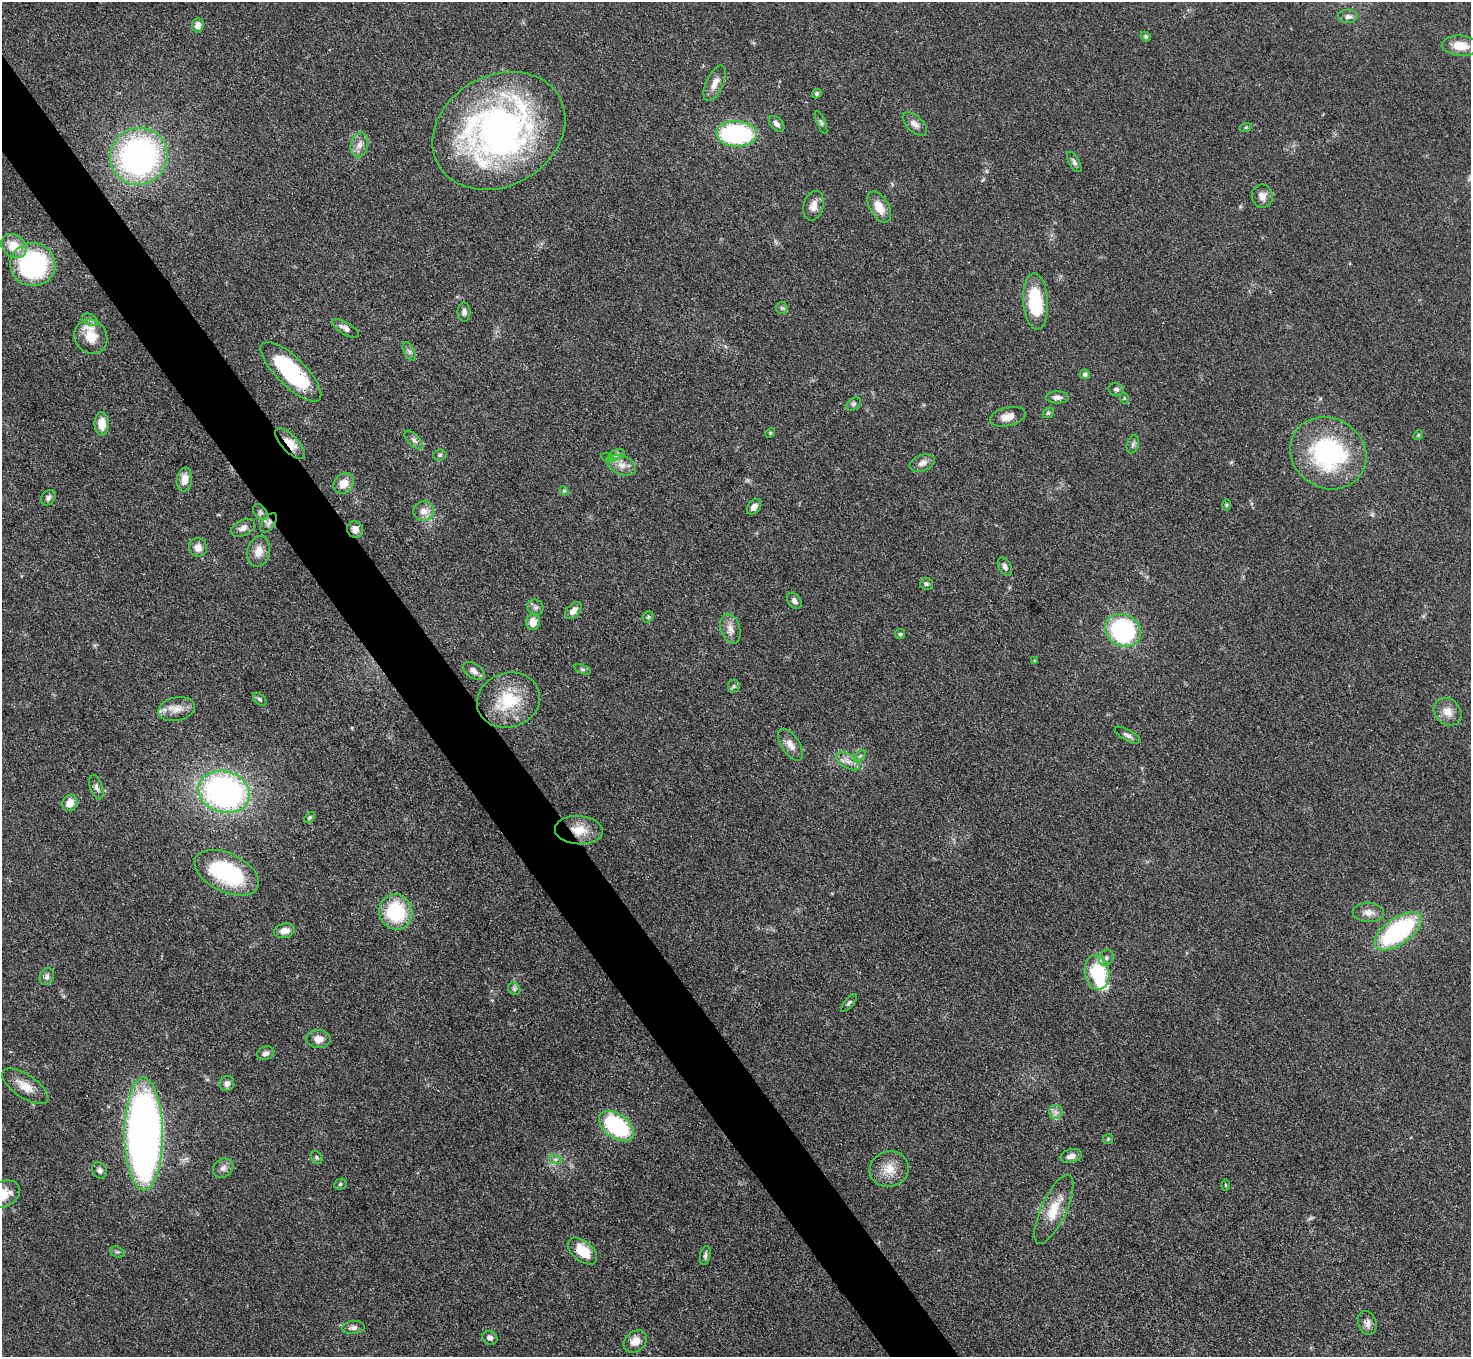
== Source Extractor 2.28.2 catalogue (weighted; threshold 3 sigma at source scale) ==
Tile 11 of 4 x 4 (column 3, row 3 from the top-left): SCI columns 2939-4407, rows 1651-3005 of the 5877 x 5870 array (HDU 1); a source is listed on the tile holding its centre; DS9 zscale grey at full resolution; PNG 1473 x 1359 px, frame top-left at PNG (2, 2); each listed source drawn as its Kron ellipse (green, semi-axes under 4 px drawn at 4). Shown black and unused: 4% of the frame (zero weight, under 3 of 4 exposures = <1% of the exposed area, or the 3 px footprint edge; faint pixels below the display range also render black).
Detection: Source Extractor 2.28.2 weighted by HDU 2 'WHT'; one run over the whole footprint, this tile lists its part. Background 0.0533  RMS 0.005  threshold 0.0226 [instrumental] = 3 sigma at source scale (4.5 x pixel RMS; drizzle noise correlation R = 1.50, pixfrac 1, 0.05/0.05 arcsec/px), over >= 5 px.
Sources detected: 125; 3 inside a brighter listed object's ellipse — not listed separately; the other 122 listed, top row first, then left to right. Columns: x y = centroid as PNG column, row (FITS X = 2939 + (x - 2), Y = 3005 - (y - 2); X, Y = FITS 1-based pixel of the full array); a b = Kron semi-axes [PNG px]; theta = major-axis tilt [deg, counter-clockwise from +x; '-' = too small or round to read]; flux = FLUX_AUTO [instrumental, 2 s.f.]
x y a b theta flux
1348 16 10 7 0 2.2
198 25 7 6 - 2.9
1146 36 5 4 - 0.93
1460 46 18 10 -4 9.2
715 83 19 8 65 4.4
817 93 5 4 - 0.89
821 122 12 3 -67 1.1
777 124 9 6 -46 2.4
915 124 15 8 -43 3
1246 127 6 4 18 0.59
499 131 69 55 29 200
737 134 20 12 -3 66
359 145 12 8 77 3.6
139 156 29 28 - 150
1074 162 11 5 -60 1.8
1262 196 11 10 - 3.6
814 206 15 10 75 4
879 207 17 9 -61 7.3
14 246 14 10 -38 10
33 265 22 21 - 70
1036 301 28 12 -86 31
782 308 6 5 - 1
464 312 9 6 -90 1.9
90 320 8 5 -30 1.3
345 328 15 6 -30 2.5
91 337 17 16 - 9.8
409 351 10 5 -63 1.5
291 372 40 14 -44 50
1085 374 5 5 - 1.4
1116 389 8 6 -12 1.3
1057 397 11 6 0 2.4
1124 398 5 3 - 0.54
853 404 8 5 41 1.2
1048 413 6 4 43 0.73
1008 417 18 9 14 4.7
102 424 11 7 90 7.8
770 433 5 4 - 0.54
1418 435 5 4 - 0.62
414 440 12 5 -45 1.7
290 443 20 8 -46 8.4
1133 444 9 6 71 1.3
1328 453 39 35 -31 70
440 455 6 5 - 0.97
617 455 9 5 20 1.6
608 458 6 4 -18 0.95
922 463 13 8 20 2.9
622 465 15 9 -23 4.8
184 480 12 7 82 5.1
344 483 11 9 43 6.4
564 491 5 4 - 0.61
48 498 8 6 49 1.8
1226 505 5 3 - 0.57
754 507 9 6 51 3.1
424 511 10 10 - 4.4
260 512 9 6 -50 1.3
269 523 11 6 55 1.9
243 528 13 7 28 2.8
355 529 9 7 -63 3.3
198 547 9 9 - 3.8
259 551 15 11 77 5.7
1005 567 10 6 -62 2
926 584 6 6 - 1.1
794 601 9 6 -50 1.7
535 607 8 7 - 1.6
573 611 10 6 48 3
648 617 6 5 - 0.81
533 622 8 7 - 6.6
730 629 15 9 -72 4.3
1123 630 19 15 -29 69
900 634 5 5 - 0.64
1035 661 3 3 - 0.59
583 669 9 4 -21 1
474 671 12 7 -34 2.5
734 686 6 6 - 0.98
260 699 8 5 -44 0.98
508 700 32 27 16 25
176 709 18 11 13 5.9
1447 712 15 12 -42 5.8
1128 735 14 5 -28 1.8
790 745 18 9 -57 4.3
860 756 7 4 45 0.9
848 761 13 7 -32 3.4
96 787 12 6 -71 1.8
224 792 26 20 -17 150
70 803 8 7 - 5.5
309 817 6 4 45 0.69
579 830 24 14 -4 10
227 873 34 19 -25 49
396 912 18 16 -74 32
1369 913 15 9 -1 3.8
284 931 10 7 13 4.3
1398 931 27 13 35 66
1106 958 8 6 63 1.6
1097 972 17 12 -80 30
47 977 9 6 67 1.7
514 989 7 5 -47 1
849 1003 11 4 49 1.1
318 1039 12 9 -3 4.4
266 1053 9 6 15 1.8
227 1083 7 7 - 2.4
25 1086 26 11 -33 7.8
1056 1112 7 6 - 1.9
617 1126 20 12 -36 52
144 1134 56 19 -90 430
1108 1139 5 5 - 0.74
1071 1156 11 6 15 3.2
317 1157 7 5 -54 0.86
555 1159 7 4 -18 1
223 1168 11 9 37 2.6
889 1169 19 17 17 9.1
99 1170 8 7 - 1.9
340 1184 6 5 - 0.86
1225 1185 6 4 -88 0.46
3 1194 17 12 26 9.6
1054 1209 37 12 65 13
582 1251 17 10 -39 13
117 1252 7 5 -19 0.94
705 1255 9 5 79 1.3
1367 1323 12 9 -69 2.8
353 1327 11 6 6 2.1
490 1338 8 6 -29 1.9
635 1341 13 10 40 5.6
Overlapping masked pixels (flux is a lower limit): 7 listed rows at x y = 291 372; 290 443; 269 523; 355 529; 579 830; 144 1134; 1367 1323
Isophote crosses this tile's border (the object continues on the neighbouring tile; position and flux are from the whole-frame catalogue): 1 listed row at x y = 3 1194